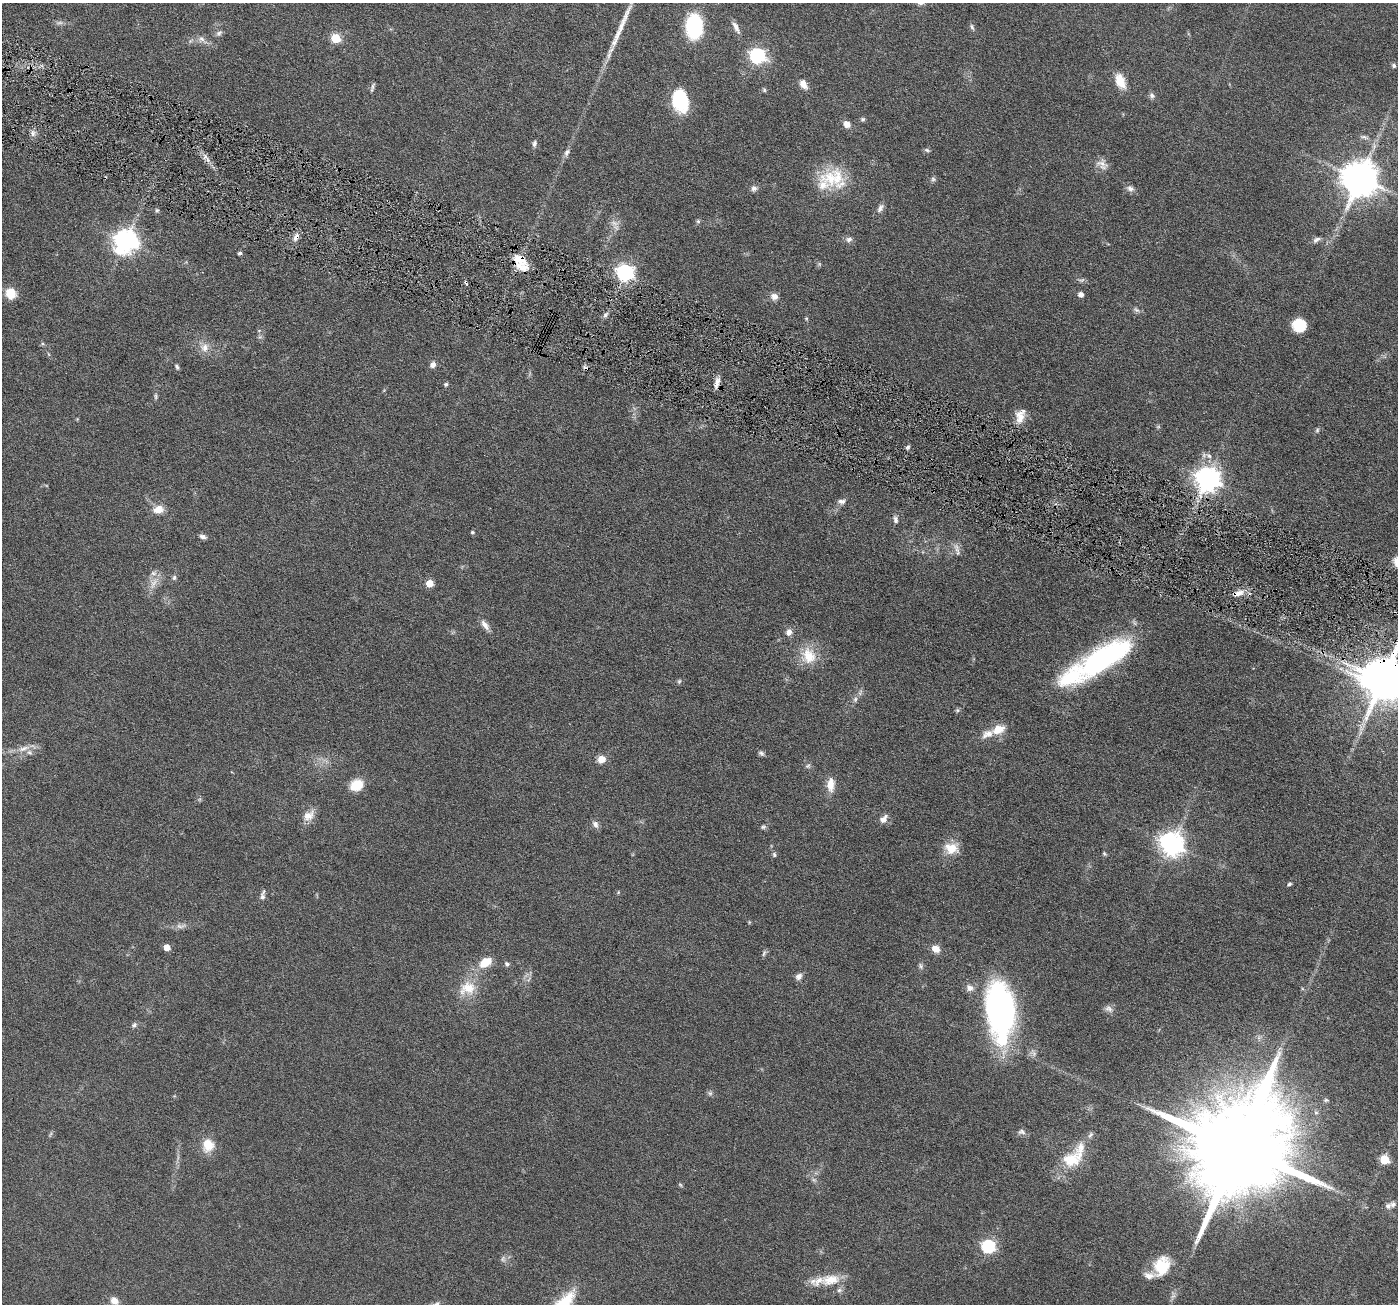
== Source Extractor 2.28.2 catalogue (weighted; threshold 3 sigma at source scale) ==
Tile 11 of 4 x 4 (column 3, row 3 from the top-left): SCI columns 2795-4190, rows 1581-2882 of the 5590 x 5630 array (HDU 1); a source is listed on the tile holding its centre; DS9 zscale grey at full resolution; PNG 1400 x 1306 px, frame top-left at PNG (2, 3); no overlay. Shown black and unused: <1% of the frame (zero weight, under 4 of 8 exposures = <1% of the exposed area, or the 3 px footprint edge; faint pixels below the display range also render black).
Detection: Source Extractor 2.28.2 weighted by HDU 2 'WHT'; one run over the whole footprint, this tile lists its part. Background 0.0679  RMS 0.0049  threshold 0.02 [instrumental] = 3 sigma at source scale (4.09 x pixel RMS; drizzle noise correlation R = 1.36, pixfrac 0.8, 0.05/0.05 arcsec/px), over >= 5 px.
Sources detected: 144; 8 too faint to see at this stretch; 2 cosmic-ray / hot-pixel residue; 1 long thin detection or spike segment (spike, bleed or trail) — not listed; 12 inside a brighter listed object's ellipse — not listed separately; the other 121 listed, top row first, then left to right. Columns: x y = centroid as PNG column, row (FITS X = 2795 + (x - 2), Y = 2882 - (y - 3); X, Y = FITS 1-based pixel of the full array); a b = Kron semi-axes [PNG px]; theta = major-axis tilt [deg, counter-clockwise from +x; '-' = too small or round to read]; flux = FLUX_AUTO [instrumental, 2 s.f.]
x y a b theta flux
694 26 18 12 89 48
736 27 18 6 -62 2.6
972 27 8 5 -66 1
219 33 10 6 44 1.3
336 38 6 5 - 20
202 39 16 8 -36 2.8
757 56 7 6 - 110
1394 65 6 5 - 0.93
1120 81 19 11 -69 7.1
803 84 12 7 -58 3.5
372 87 14 4 72 1.1
764 90 6 5 - 0.64
1152 96 8 7 - 1.4
680 101 24 16 -76 22
863 119 7 5 14 0.78
847 124 8 6 -46 3.4
33 133 9 6 85 1.6
1364 137 13 5 -15 1.6
534 144 8 5 78 1.2
927 150 8 4 -25 0.79
567 152 10 6 52 1.6
205 157 8 4 53 1
1102 164 17 12 -39 3.5
830 178 32 24 -47 16
1360 178 11 10 - 1200
933 179 7 6 - 0.94
754 188 9 8 - 1.6
1130 188 10 8 -35 1.9
880 208 12 7 63 1.9
157 210 6 5 - 0.71
698 221 6 5 - 0.71
296 237 10 7 67 2.4
849 239 10 7 9 1.7
1316 240 10 6 33 1.6
125 241 8 8 - 360
240 253 4 4 - 0.97
518 259 19 12 -84 6.7
625 273 7 7 - 150
1081 280 10 5 11 0.97
11 293 11 10 - 8.1
1081 294 5 5 - 2.1
774 296 9 7 -17 2.7
1136 310 11 5 -32 1.3
605 315 7 5 47 1.1
806 318 5 4 - 0.49
1299 325 12 11 - 12
42 344 6 4 18 0.56
204 348 13 12 - 4.1
48 354 6 4 -70 0.55
433 365 8 7 - 1.9
177 367 7 4 -62 0.82
717 382 13 7 67 2.7
446 384 5 5 - 0.83
156 396 9 4 -90 0.85
1020 417 18 11 83 5.4
1158 427 6 4 18 0.56
1317 430 7 5 88 0.74
908 447 6 5 - 0.86
1209 456 9 6 -49 1.8
1208 479 8 8 - 430
841 501 11 6 3 1.8
158 509 13 9 11 4.9
895 520 10 6 -74 1.4
472 532 6 5 - 0.61
203 537 9 5 -18 1.6
957 549 21 6 -74 2.5
174 578 7 6 - 1
153 583 19 8 63 4.6
430 584 5 5 - 8.4
1238 593 17 7 16 3.8
485 625 16 7 -55 2.7
789 632 9 7 68 2.5
808 656 23 20 -74 11
1105 657 63 22 31 85
1383 679 12 12 - 2100
679 681 6 5 - 0.71
855 699 8 5 69 1.3
957 710 6 5 - 0.78
998 729 17 12 23 6.6
24 748 18 7 18 3.8
761 753 9 6 -43 1.1
601 759 8 7 - 4.7
356 785 16 12 29 7.8
830 785 17 9 86 5.5
308 816 16 12 35 4.6
883 819 11 7 48 2.8
595 824 11 7 -57 1.8
763 827 7 6 - 0.92
1172 844 9 8 - 370
951 848 17 14 -5 7.7
1104 854 6 5 - 0.61
774 855 6 5 - 0.89
1289 884 5 4 - 0.76
618 892 5 3 - 0.41
263 895 13 5 80 1.6
181 926 17 6 5 2.4
167 948 5 5 - 5.3
936 949 8 7 - 4.5
764 953 9 4 72 0.92
485 962 12 8 30 9.2
507 964 5 5 - 1.3
921 966 8 6 -67 1.1
799 976 9 8 - 2
468 988 23 17 17 11
970 988 10 8 -30 2.6
1109 1009 12 9 -25 2.1
1000 1010 62 28 -85 110
134 1025 8 6 43 1.1
710 1093 7 6 - 0.92
1021 1132 11 8 -15 1.7
1090 1135 10 6 60 1.3
208 1145 16 14 87 8.2
1238 1148 32 21 62 17000
1071 1160 30 21 22 16
1385 1160 6 5 - 20
680 1185 6 5 - 0.61
1388 1206 9 8 - 1.7
988 1247 6 6 - 70
1162 1266 23 17 64 14
831 1280 29 15 9 10
114 1301 9 8 - 3.7
Overlapping masked pixels (flux is a lower limit): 5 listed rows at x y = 296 237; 518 259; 717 382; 1238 593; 1383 679
Isophote crosses this tile's border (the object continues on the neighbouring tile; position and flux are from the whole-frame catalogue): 1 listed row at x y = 1383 679